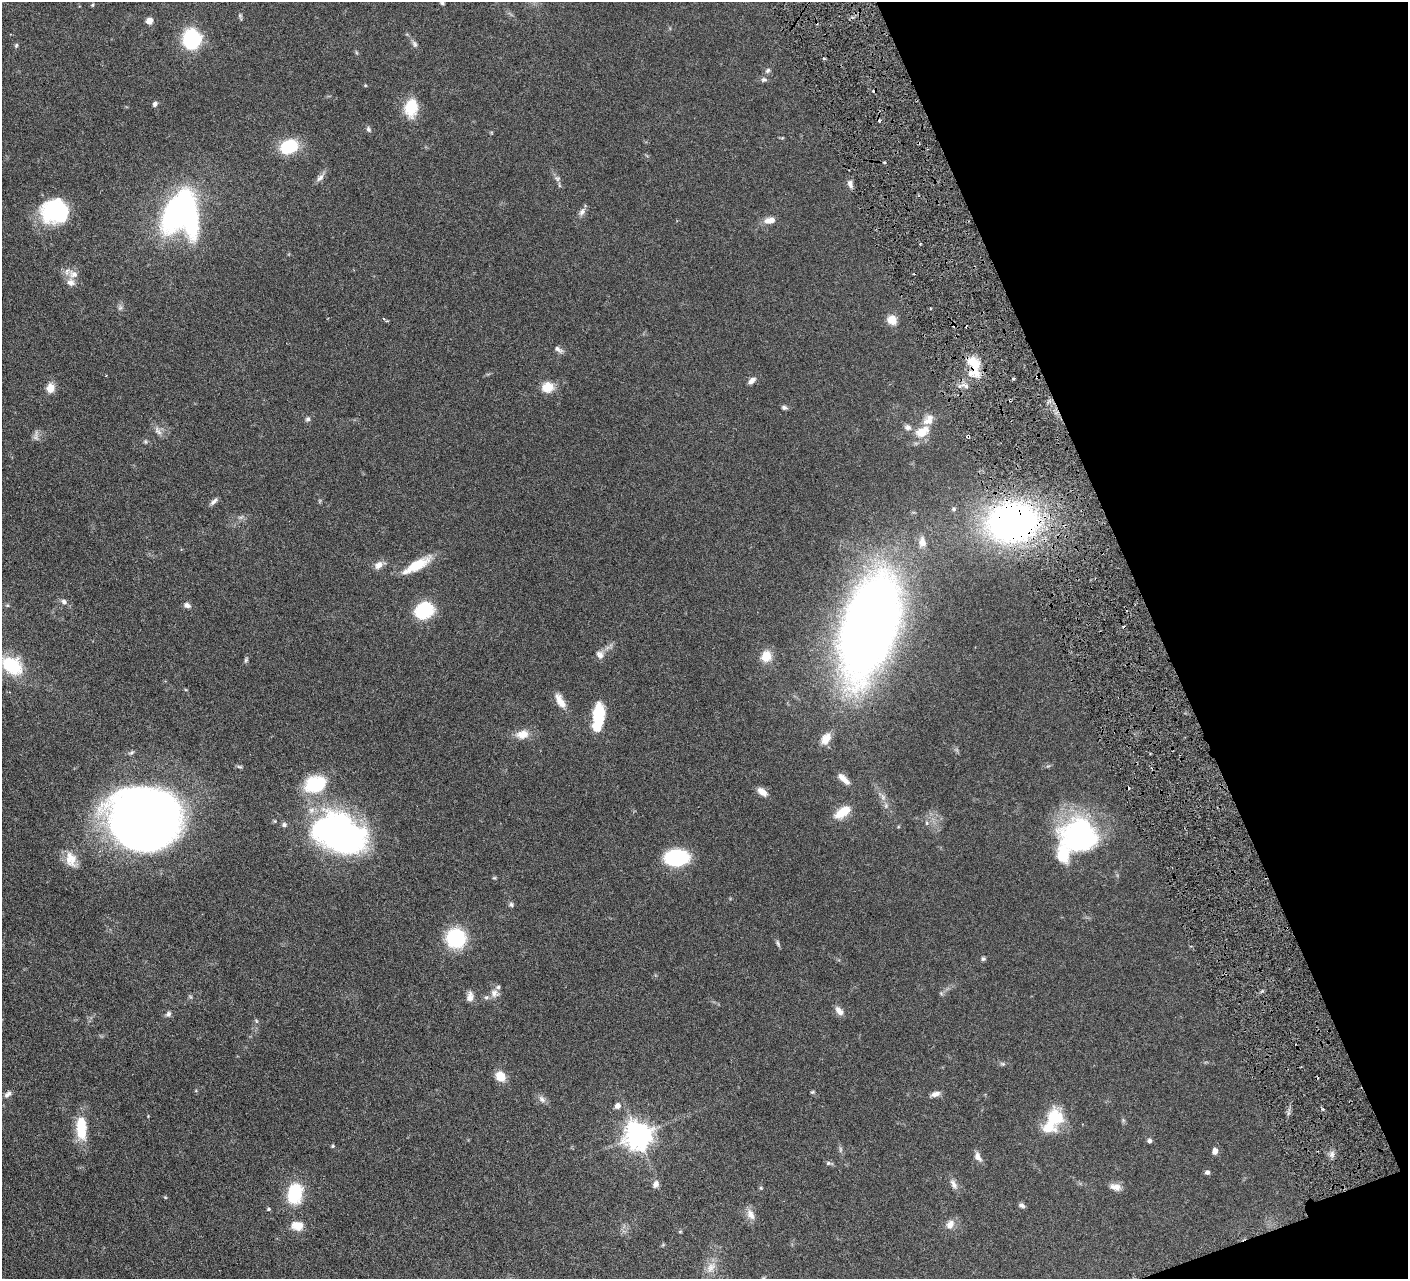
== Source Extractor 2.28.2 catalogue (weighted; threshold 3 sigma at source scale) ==
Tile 12 of 4 x 4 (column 4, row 3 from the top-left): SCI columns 4226-5631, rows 1582-2858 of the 5639 x 5584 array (HDU 1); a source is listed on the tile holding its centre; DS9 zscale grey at full resolution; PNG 1410 x 1281 px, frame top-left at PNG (2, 2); no overlay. Shown black and unused: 19% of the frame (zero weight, under 3 of 6 exposures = <1% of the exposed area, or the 3 px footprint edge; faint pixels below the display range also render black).
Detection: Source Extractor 2.28.2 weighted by HDU 2 'WHT'; one run over the whole footprint, this tile lists its part. Background 0.0705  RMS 0.0033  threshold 0.0136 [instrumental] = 3 sigma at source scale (4.09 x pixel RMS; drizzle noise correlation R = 1.36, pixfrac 0.8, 0.05/0.05 arcsec/px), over >= 5 px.
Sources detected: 124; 3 too faint to see at this stretch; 5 inside a brighter object's white glare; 4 cosmic-ray / hot-pixel residue — not listed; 6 inside a brighter listed object's ellipse — not listed separately; the other 106 listed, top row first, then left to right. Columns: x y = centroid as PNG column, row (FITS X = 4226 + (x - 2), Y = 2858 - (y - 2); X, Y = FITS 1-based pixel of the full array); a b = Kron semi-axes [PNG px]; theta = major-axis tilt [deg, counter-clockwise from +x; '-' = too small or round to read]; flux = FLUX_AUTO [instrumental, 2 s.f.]
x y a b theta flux
442 3 6 5 - 0.54
92 5 5 4 - 0.32
149 21 7 6 - 2.3
191 39 13 12 - 28
415 44 10 6 -70 0.89
16 45 6 4 69 0.43
768 70 8 6 45 0.75
764 79 8 6 -2 0.81
155 104 7 5 51 0.78
411 107 16 12 82 11
368 129 8 6 -60 0.72
289 146 16 11 24 16
320 178 12 6 48 1.4
557 178 9 7 -32 0.95
850 184 11 5 -80 1.2
52 212 27 23 59 21
176 212 38 19 59 76
582 212 11 7 51 1.3
770 220 14 7 9 2.4
73 274 14 10 -17 2.6
120 308 7 6 - 0.74
892 320 11 10 - 3.4
558 349 12 6 -36 1.1
972 373 19 11 26 6
752 380 10 6 38 1.4
966 386 6 5 - 0.85
547 387 15 13 3 4.1
50 388 11 9 77 2.9
784 407 7 5 -18 0.79
308 419 7 6 - 0.68
158 431 15 6 -53 1.5
922 432 21 14 31 5.4
145 441 6 4 -45 0.45
214 502 12 5 42 1
954 509 5 5 - 0.64
1013 522 40 31 6 130
922 542 14 10 -86 2
379 565 11 8 42 2
416 565 35 10 29 8.2
64 602 7 6 - 0.94
187 605 9 6 -24 1
424 610 18 15 33 16
869 626 77 37 74 380
600 655 12 9 -56 1.6
766 656 13 11 66 4.1
246 660 8 5 64 0.54
12 665 25 16 -32 16
560 701 21 8 -61 3.3
598 716 27 14 88 9.9
522 734 17 11 9 3.6
826 739 15 10 57 3.1
240 767 8 5 -7 0.52
844 779 17 6 -44 2.4
315 784 24 18 18 15
762 792 11 6 -39 2.6
883 797 9 7 -64 1.2
842 812 19 9 34 6.2
144 818 57 46 -10 280
927 823 6 4 -90 0.44
284 825 6 5 - 0.81
1081 832 40 30 -27 47
340 833 53 33 -26 100
100 851 4 3 - 0.29
676 858 16 11 3 33
71 859 22 14 -69 4.5
494 878 5 4 - 0.35
511 905 7 5 -47 0.67
456 938 13 13 - 30
778 943 10 4 -79 0.58
983 959 5 5 - 0.6
494 993 12 10 -45 2.1
470 997 13 8 75 1.8
839 1011 13 7 -49 1.8
168 1014 7 7 - 0.83
256 1021 6 4 -71 0.4
1003 1064 8 5 -7 0.59
500 1076 10 8 -47 5.1
812 1092 5 4 - 0.4
8 1094 10 6 37 1.2
935 1094 11 6 16 1.5
542 1099 12 7 -47 1.3
618 1106 6 6 - 1.8
1323 1109 4 4 - 0.43
1054 1119 26 20 73 11
81 1129 28 12 -88 9.4
638 1135 9 9 - 360
1149 1141 6 5 - 0.68
333 1146 5 4 - 0.35
840 1149 9 4 82 0.57
1215 1151 7 6 - 1.6
1332 1154 7 6 - 1.1
978 1157 13 8 -62 1.7
828 1163 7 5 21 0.57
1207 1172 6 5 - 0.77
656 1184 10 7 68 1.3
954 1184 16 7 -64 1.6
1115 1187 14 8 -13 2.1
761 1188 5 5 - 0.37
295 1193 18 13 80 17
1022 1205 8 5 -23 0.86
268 1209 5 4 - 0.46
751 1214 16 9 -64 2.3
950 1224 12 9 53 2.3
297 1226 16 12 -5 3.4
680 1232 6 4 1 0.27
711 1267 16 10 48 2.8
Overlapping masked pixels (flux is a lower limit): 2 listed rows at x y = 972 373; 1013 522
Isophote crosses this tile's border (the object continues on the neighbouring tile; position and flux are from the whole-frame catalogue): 2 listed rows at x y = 442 3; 12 665